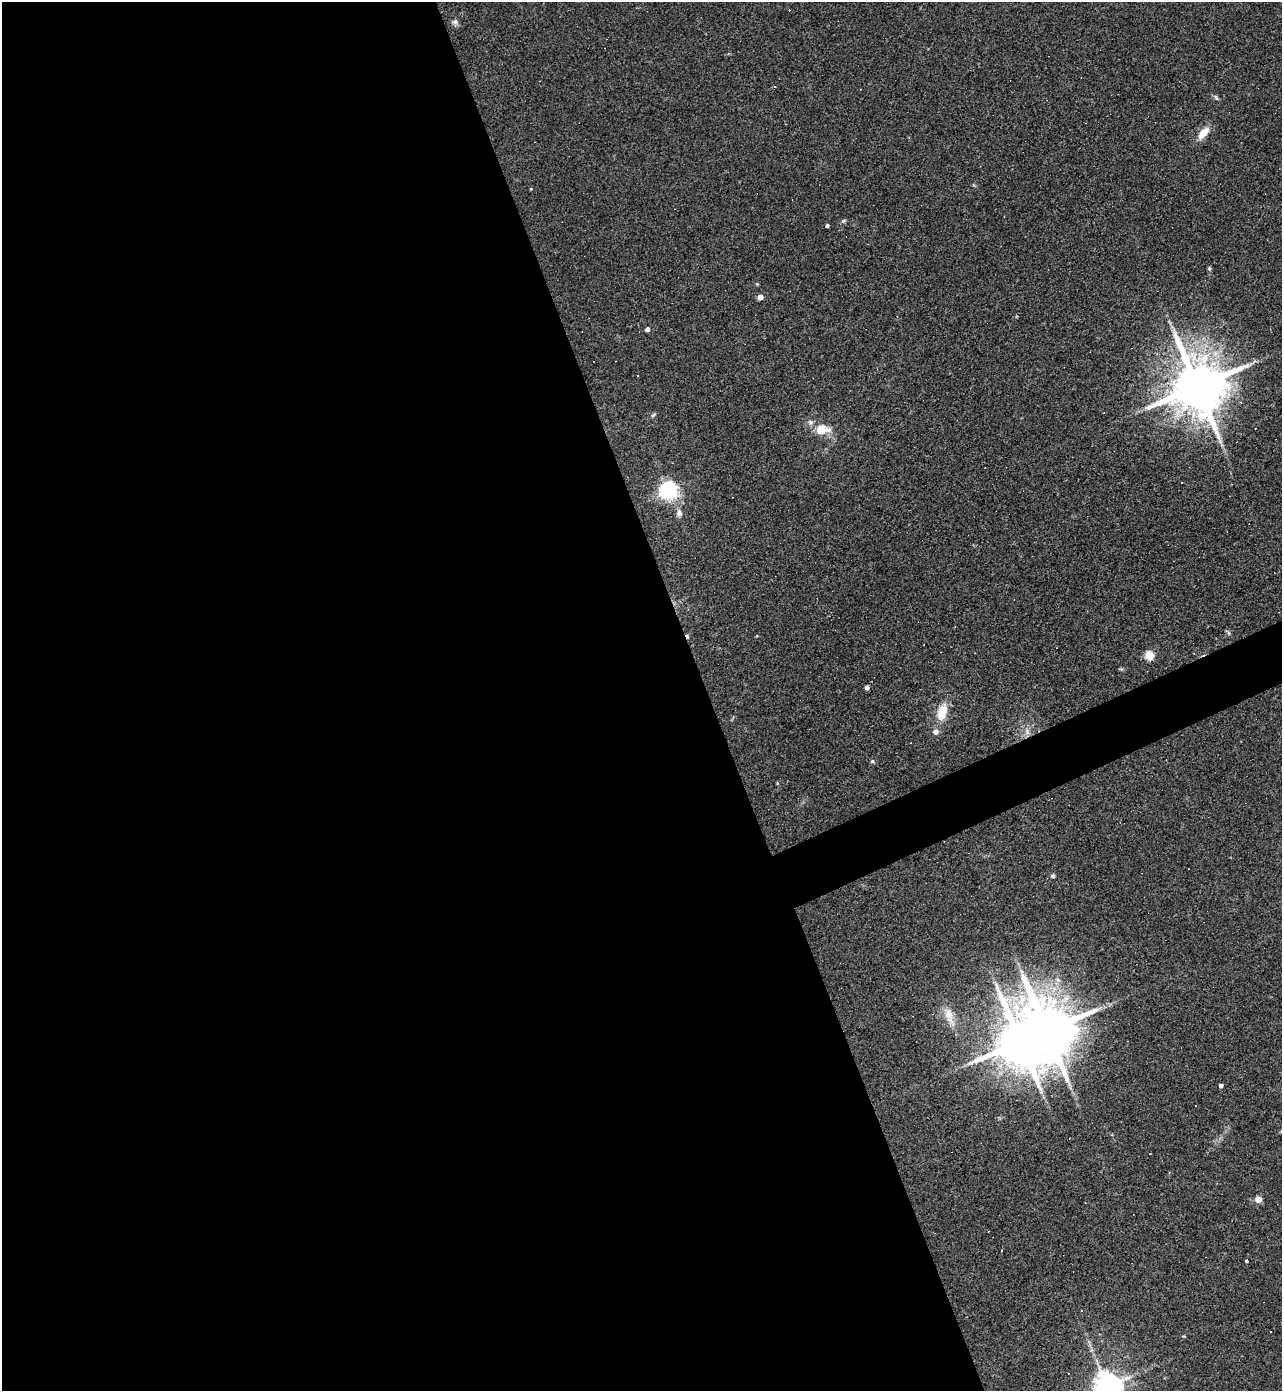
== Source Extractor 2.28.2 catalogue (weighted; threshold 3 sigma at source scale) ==
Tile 9 of 4 x 4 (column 1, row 3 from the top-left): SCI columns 145-1424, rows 1389-2777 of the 5540 x 5554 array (HDU 1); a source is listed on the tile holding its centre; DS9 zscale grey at full resolution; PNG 1284 x 1393 px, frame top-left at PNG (2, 2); no overlay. Shown black and unused: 57% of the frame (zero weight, under 3 of 4 exposures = <1% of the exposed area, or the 3 px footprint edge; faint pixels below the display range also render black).
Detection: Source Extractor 2.28.2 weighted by HDU 2 'WHT'; one run over the whole footprint, this tile lists its part. Background 0.067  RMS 0.0076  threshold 0.0344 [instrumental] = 3 sigma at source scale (4.5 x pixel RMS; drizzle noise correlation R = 1.50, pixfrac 1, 0.05/0.05 arcsec/px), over >= 5 px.
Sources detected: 42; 1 inside a brighter object's white glare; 12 cosmic-ray / hot-pixel residue — not listed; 2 inside a brighter listed object's ellipse — not listed separately; the other 27 listed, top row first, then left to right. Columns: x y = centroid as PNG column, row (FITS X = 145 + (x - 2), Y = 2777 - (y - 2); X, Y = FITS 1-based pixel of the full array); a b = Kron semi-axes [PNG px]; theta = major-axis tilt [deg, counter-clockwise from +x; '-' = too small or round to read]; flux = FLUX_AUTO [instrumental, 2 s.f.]
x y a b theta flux
455 22 8 7 - 2.2
1216 97 9 3 -56 1.3
1203 133 17 8 51 9.4
531 189 4 2 - 0.48
827 225 3 3 - 1.5
1209 268 5 4 - 1.1
757 284 4 3 - 0.73
760 297 4 4 - 7.6
647 329 4 4 - 3.3
1197 386 15 13 -63 5100
653 415 7 4 44 1.2
821 429 15 14 - 11
668 491 6 6 - 340
679 513 10 7 -86 3
1229 633 6 4 -70 1.1
1149 656 5 5 - 37
867 687 4 4 - 2.7
942 712 21 11 74 15
872 761 5 5 - 1.4
1053 876 4 4 - 2
949 1014 16 11 -67 9
1047 1031 17 12 -70 5100
1221 1086 4 4 - 2.3
1258 1199 4 4 - 14
1246 1261 3 3 - 1.1
1082 1310 3 2 - 1
1107 1386 8 8 - 1100
Overlapping masked pixels (flux is a lower limit): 1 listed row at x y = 1197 386
Isophote crosses this tile's border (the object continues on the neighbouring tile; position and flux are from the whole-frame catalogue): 1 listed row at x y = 1107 1386